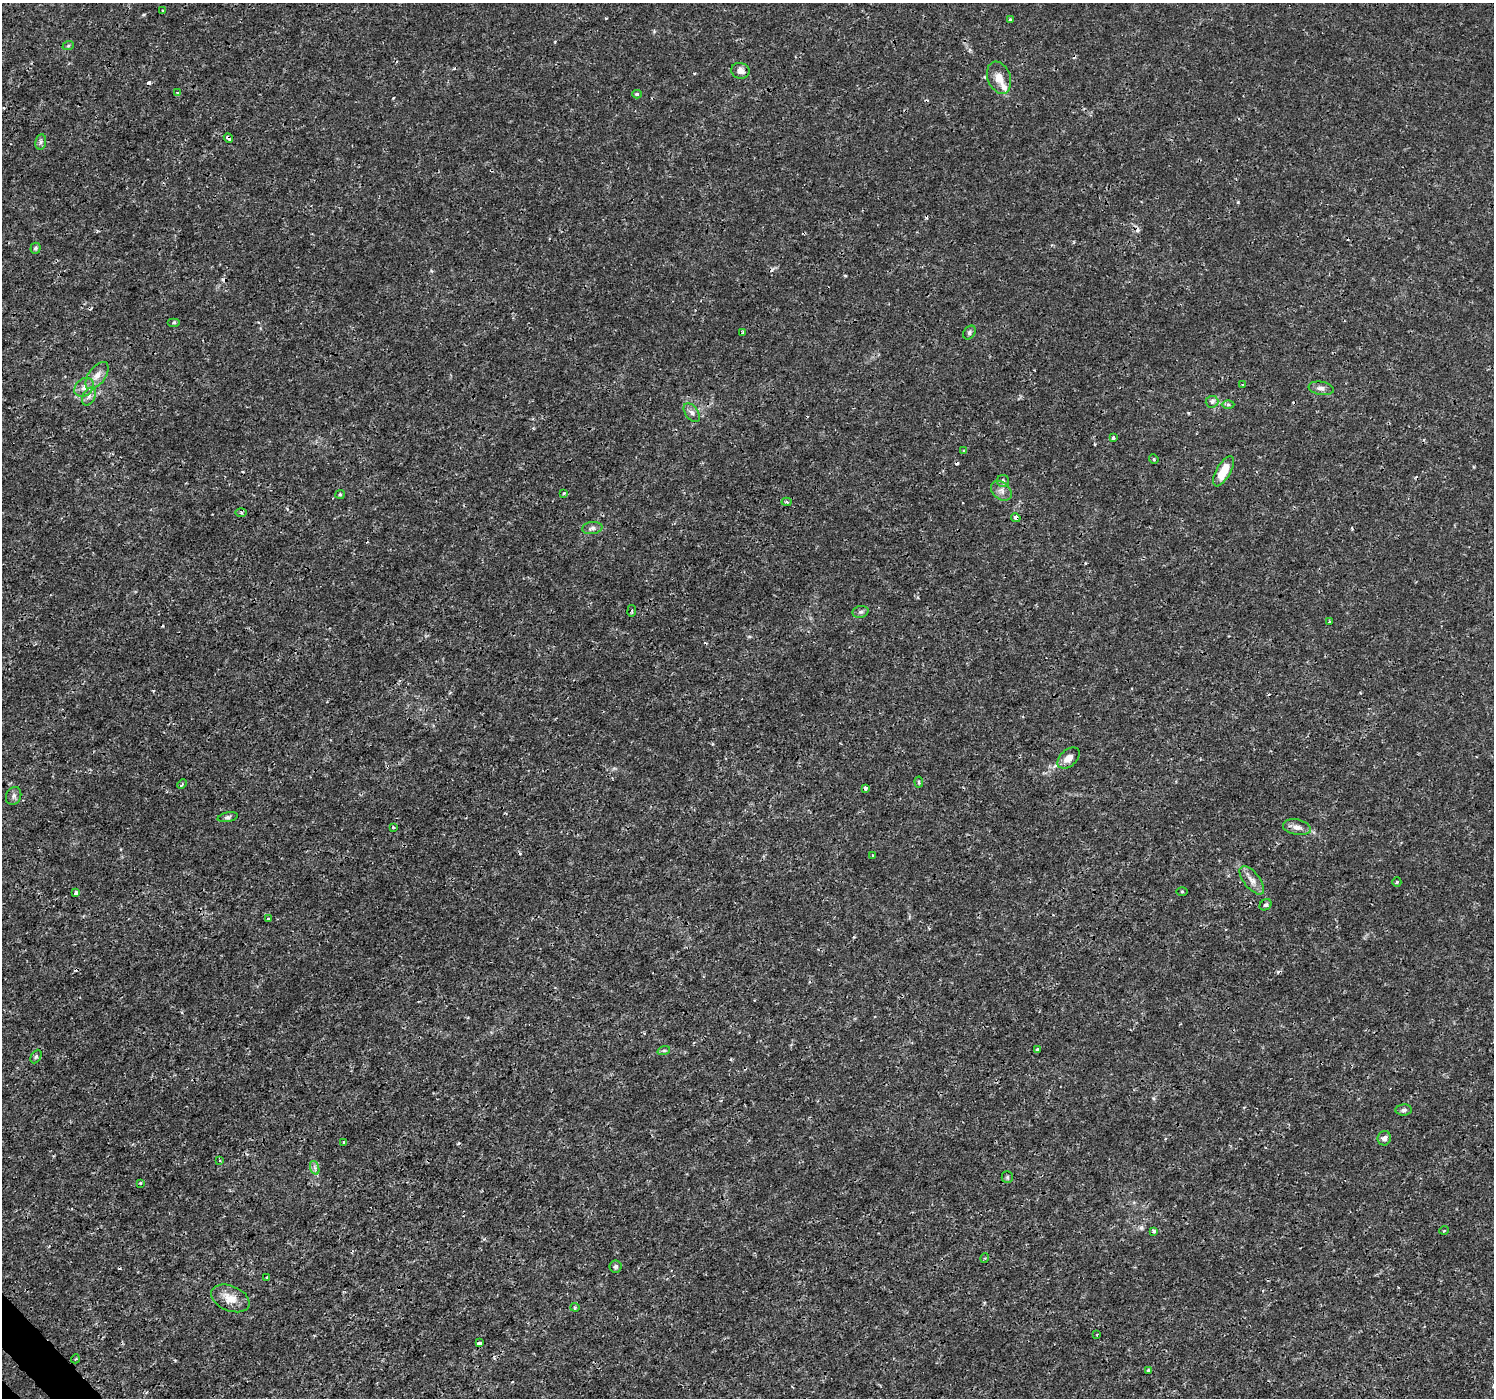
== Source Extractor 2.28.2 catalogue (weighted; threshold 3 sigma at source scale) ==
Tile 7 of 4 x 4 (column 3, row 2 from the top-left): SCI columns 3030-4521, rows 2982-4377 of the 6065 x 6025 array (HDU 1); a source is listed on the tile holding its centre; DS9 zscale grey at full resolution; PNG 1496 x 1400 px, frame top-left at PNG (2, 3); each listed source drawn as its Kron ellipse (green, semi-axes under 4 px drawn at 4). Shown black and unused: <1% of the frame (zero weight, under 3 of 4 exposures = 5% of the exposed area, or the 3 px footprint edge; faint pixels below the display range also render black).
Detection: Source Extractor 2.28.2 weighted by HDU 2 'WHT'; one run over the whole footprint, this tile lists its part. Background 0.00125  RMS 8.2e-04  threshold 0.0037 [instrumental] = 3 sigma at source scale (4.5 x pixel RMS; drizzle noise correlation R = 1.50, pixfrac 1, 0.0396/0.0396 arcsec/px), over >= 5 px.
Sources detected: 82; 9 cosmic-ray / hot-pixel residue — neither listed nor drawn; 1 inside a brighter listed object's ellipse — not listed separately; the other 72 listed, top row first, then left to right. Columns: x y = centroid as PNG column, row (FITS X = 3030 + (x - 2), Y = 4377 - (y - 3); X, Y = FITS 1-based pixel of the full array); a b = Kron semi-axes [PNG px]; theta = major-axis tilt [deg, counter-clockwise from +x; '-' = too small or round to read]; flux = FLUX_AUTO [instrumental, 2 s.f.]
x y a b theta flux
163 11 3 3 - 0.099
1010 20 3 3 - 0.098
68 46 6 3 19 0.087
740 71 9 8 - 0.49
999 78 17 11 -69 0.93
177 93 4 3 - 0.15
637 94 5 4 - 0.12
228 138 5 4 - 0.22
41 142 8 5 82 0.21
35 248 5 5 - 0.16
174 322 6 4 0 0.12
743 332 3 3 - 0.1
969 332 7 5 55 0.18
97 375 16 8 54 0.71
1243 385 3 3 - 0.087
84 387 11 8 41 0.52
1321 388 12 6 -9 0.38
89 396 10 6 63 0.32
1212 402 6 6 - 0.22
1228 404 6 4 0 0.13
692 413 10 6 -55 0.31
1113 438 3 3 - 0.15
964 451 4 3 - 0.11
1154 459 5 4 - 0.11
1223 471 17 7 60 1.8
1003 481 6 6 - 0.18
1001 491 12 8 -41 0.44
564 493 4 3 - 0.13
340 494 4 4 - 0.097
787 502 5 4 - 0.11
241 513 6 4 0 0.12
1016 518 5 4 - 0.31
592 528 10 6 8 0.29
632 611 6 3 82 0.092
860 612 8 6 15 0.22
1329 622 4 3 - 0.089
1068 758 13 8 41 0.77
919 782 5 3 - 0.15
182 784 5 3 - 0.11
865 788 4 3 - 0.32
14 796 9 7 68 0.27
228 817 10 5 12 0.18
393 827 3 2 - 0.077
1297 827 14 7 -11 0.51
873 856 3 3 - 0.088
1252 880 17 8 -51 0.6
1397 882 5 4 - 0.11
1182 891 5 3 - 0.078
76 893 4 3 - 0.22
1266 905 6 5 - 0.18
268 919 4 3 - 0.13
664 1050 6 4 19 0.12
1037 1050 4 4 - 0.25
36 1056 7 5 63 0.15
1404 1110 8 5 2 0.21
1384 1138 7 6 - 0.37
344 1143 4 3 - 0.16
220 1161 4 3 - 0.096
315 1168 7 4 -72 0.21
1007 1177 6 5 - 0.14
140 1183 4 3 - 0.082
1444 1230 4 3 - 0.091
1154 1231 3 3 - 0.21
985 1258 5 3 - 0.085
615 1266 6 6 - 0.16
267 1277 3 3 - 0.11
230 1298 20 12 -23 1.2
575 1307 4 4 - 0.1
1097 1335 3 2 - 0.069
479 1343 4 3 - 0.33
75 1359 4 3 - 0.07
1148 1370 4 4 - 0.07
Overlapping masked pixels (flux is a lower limit): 5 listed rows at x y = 228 138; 1016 518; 1068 758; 865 788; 479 1343